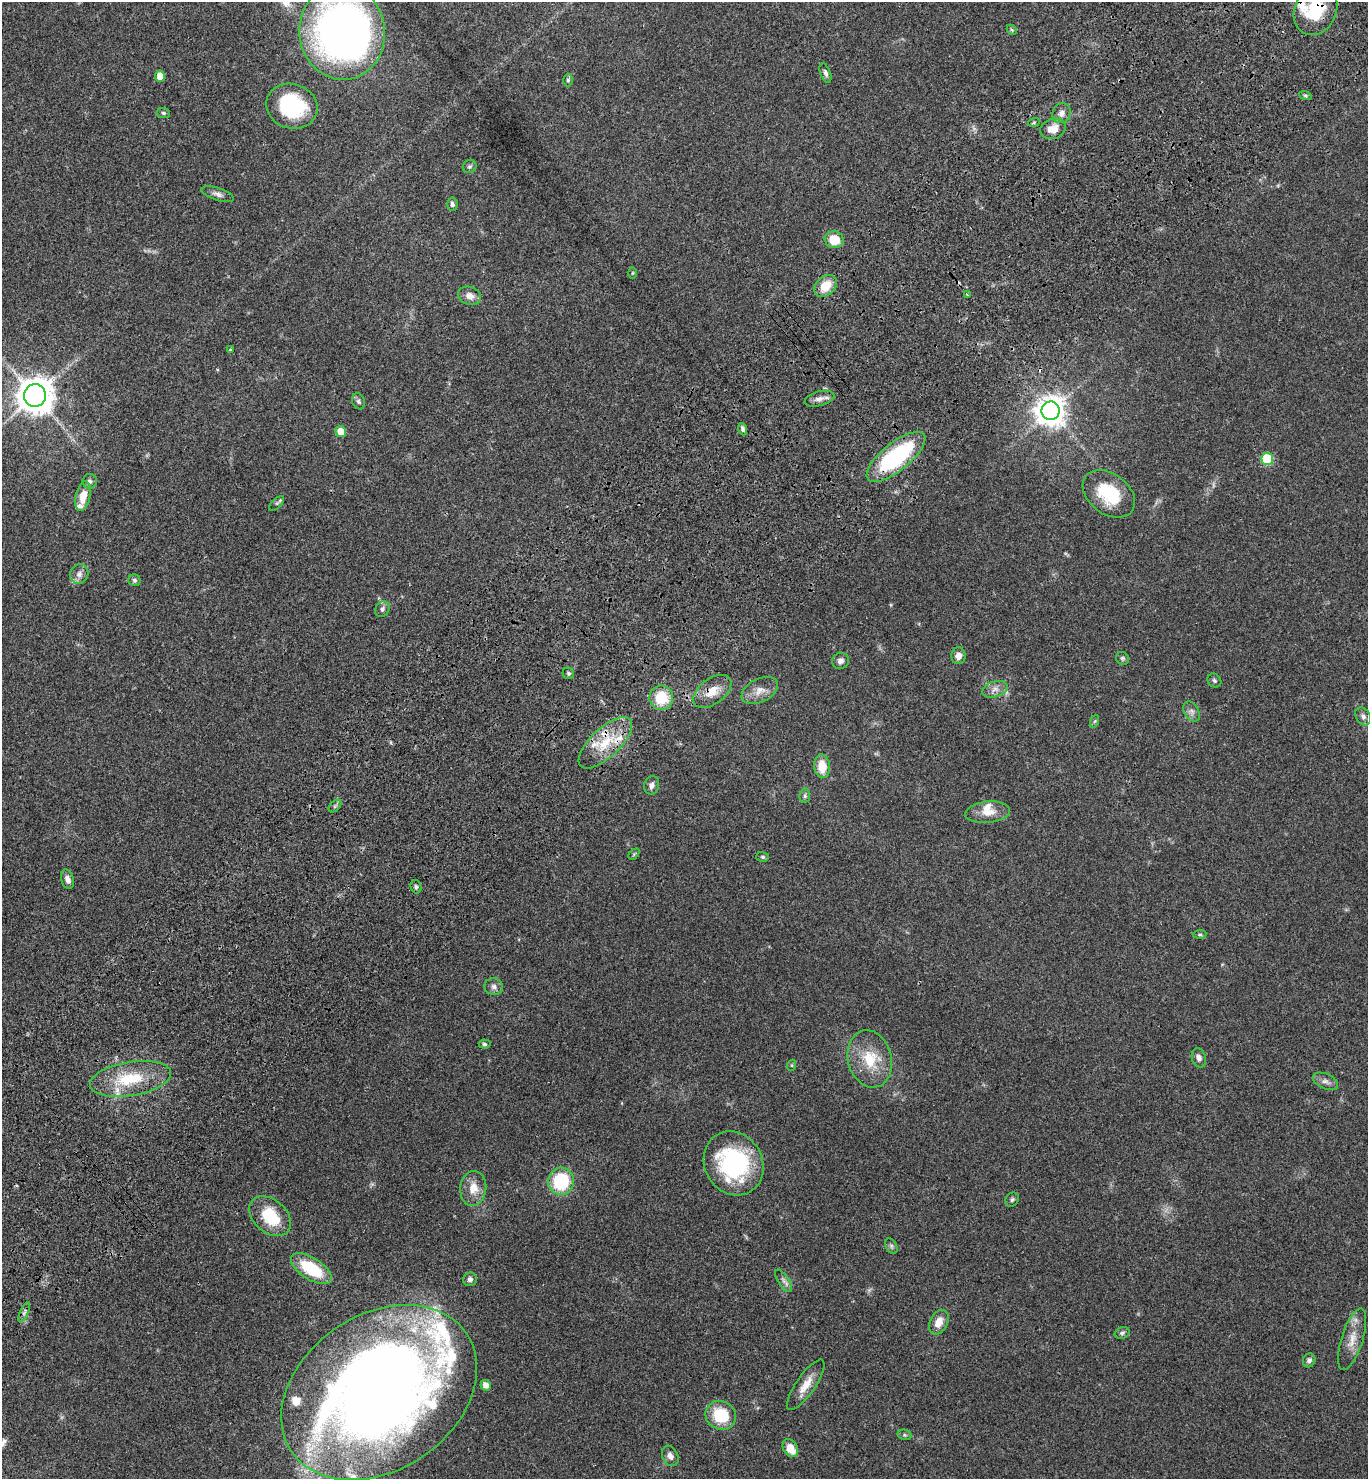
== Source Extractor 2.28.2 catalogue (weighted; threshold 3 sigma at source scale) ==
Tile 10 of 4 x 4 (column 2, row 3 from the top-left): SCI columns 1751-3116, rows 1577-3053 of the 6092 x 6110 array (HDU 1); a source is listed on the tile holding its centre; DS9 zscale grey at full resolution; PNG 1370 x 1481 px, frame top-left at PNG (2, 2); each listed source drawn as its Kron ellipse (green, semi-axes under 4 px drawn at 4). Shown black and unused: <1% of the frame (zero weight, under 3 of 4 exposures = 6% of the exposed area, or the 3 px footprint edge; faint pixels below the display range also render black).
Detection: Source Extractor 2.28.2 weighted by HDU 2 'WHT'; one run over the whole footprint, this tile lists its part. Background 0.0616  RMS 0.0057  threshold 0.0256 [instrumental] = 3 sigma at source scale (4.5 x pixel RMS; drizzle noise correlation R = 1.50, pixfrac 1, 0.05/0.05 arcsec/px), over >= 5 px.
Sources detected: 98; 2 too faint to see at this stretch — neither listed nor drawn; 9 inside a brighter listed object's ellipse — not listed separately; the other 87 listed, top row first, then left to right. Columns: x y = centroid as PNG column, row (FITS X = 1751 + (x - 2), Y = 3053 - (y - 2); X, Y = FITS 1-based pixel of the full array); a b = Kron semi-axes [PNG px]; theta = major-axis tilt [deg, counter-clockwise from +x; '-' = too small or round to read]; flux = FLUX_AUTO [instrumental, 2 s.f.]
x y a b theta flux
1315 10 26 20 63 30
1012 30 6 4 -45 0.77
342 32 47 43 -84 360
825 73 10 5 -69 1.6
160 76 5 5 - 9.1
568 80 6 4 -89 0.96
1305 95 6 4 -19 0.86
292 106 26 22 -17 40
163 113 6 5 - 0.92
1061 113 10 9 - 3.3
1034 122 6 3 20 0.64
1053 129 13 10 18 6.7
470 166 7 6 - 1.1
218 194 17 6 -18 2.6
452 204 6 5 - 1.4
834 240 9 8 - 12
633 273 5 3 - 0.53
826 286 13 9 43 11
967 294 3 2 - 0.92
470 296 12 9 -20 4
230 350 4 3 - 0.52
35 395 11 11 - 1200
819 399 15 7 14 3.2
358 401 8 6 -67 1.4
1051 411 9 9 - 830
743 429 6 4 -71 1.4
341 431 5 5 - 7.8
896 457 36 14 39 64
1267 459 6 6 - 33
90 481 7 7 - 1.7
1109 494 29 20 -37 26
83 496 15 7 79 8.5
277 503 9 4 45 1
79 574 10 9 - 3
134 580 6 6 - 1.1
382 609 8 7 - 1.7
958 656 8 7 - 3.5
1122 658 7 6 - 1.1
840 661 8 8 - 2.4
568 673 6 5 - 0.92
1214 680 7 6 - 1.2
995 689 13 7 18 3.3
760 690 19 11 27 5.8
712 691 22 12 37 9.1
661 698 12 12 - 17
1192 711 11 7 -60 2.3
1363 716 9 7 -58 2.1
1095 721 7 4 70 0.86
605 743 34 14 43 19
822 766 12 8 -86 10
652 785 9 7 71 2.4
805 796 7 5 83 1.1
335 806 7 4 45 1.1
988 812 22 10 5 7.1
634 854 6 4 46 0.72
763 857 6 5 - 1
67 879 10 6 -74 2.9
416 887 7 5 -76 1.2
1200 934 7 4 4 0.83
494 987 9 8 - 2.3
485 1044 6 4 -5 0.9
1199 1058 10 7 -74 2.4
870 1059 29 22 -76 19
792 1065 5 3 - 0.62
130 1079 41 17 9 26
1325 1081 13 7 -23 2.6
734 1163 33 29 -59 65
561 1181 14 13 - 33
473 1188 17 13 84 8
1012 1200 7 6 - 1.3
270 1216 24 16 -41 23
891 1246 8 5 -62 1.3
311 1269 23 11 -32 26
470 1279 7 6 - 1.8
784 1281 13 5 -57 2.2
24 1312 11 4 66 1.4
939 1322 13 9 63 6.3
1122 1333 8 5 21 1.1
1352 1339 32 11 72 8.5
1309 1360 7 6 - 1.9
486 1385 5 5 - 3.9
806 1385 30 9 55 8.1
379 1393 106 77 34 820
721 1415 16 14 -31 22
905 1435 7 5 -12 0.94
790 1448 10 7 -59 7.6
670 1456 11 7 -62 3
Overlapping masked pixels (flux is a lower limit): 5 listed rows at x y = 1315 10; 896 457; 712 691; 605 743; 379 1393
Isophote crosses this tile's border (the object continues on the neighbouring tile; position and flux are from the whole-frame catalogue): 3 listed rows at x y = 1315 10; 342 32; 379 1393